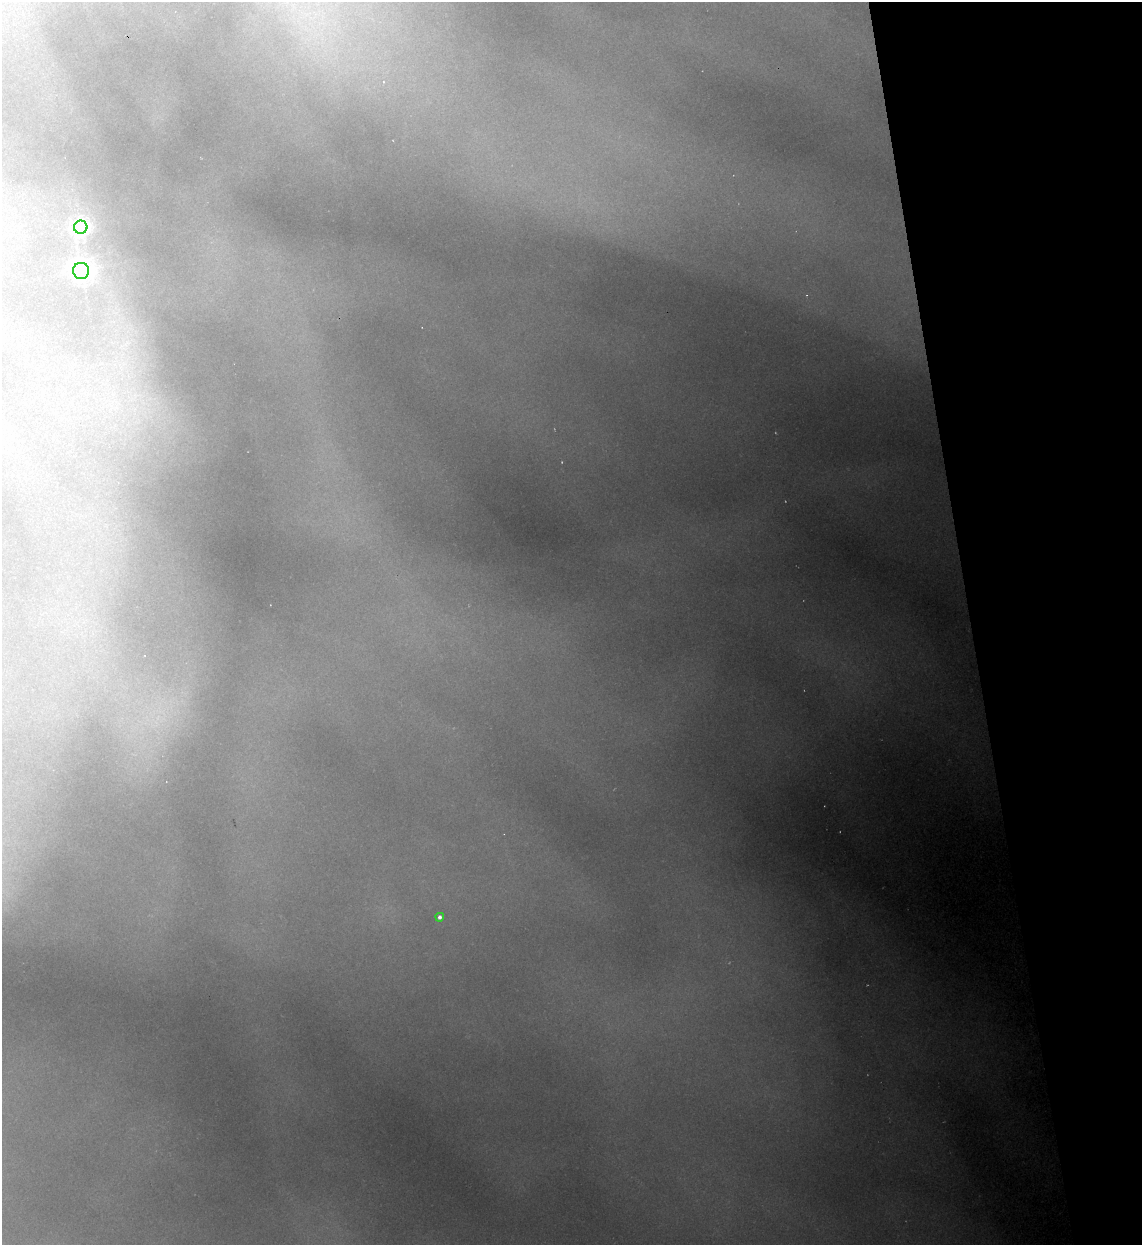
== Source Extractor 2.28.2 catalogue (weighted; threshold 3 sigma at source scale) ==
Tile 12 of 4 x 4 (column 4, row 3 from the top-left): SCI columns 3673-4812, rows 1244-2486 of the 4945 x 4971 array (HDU 1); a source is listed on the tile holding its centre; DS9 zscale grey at full resolution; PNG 1144 x 1247 px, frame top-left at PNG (2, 2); each listed source drawn as its Kron ellipse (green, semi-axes under 4 px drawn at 4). Shown black and unused: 15% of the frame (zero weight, under 2 of 3 exposures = <1% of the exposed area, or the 3 px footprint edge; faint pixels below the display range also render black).
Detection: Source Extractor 2.28.2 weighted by HDU 2 'WHT'; one run over the whole footprint, this tile lists its part. Background 1.82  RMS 0.026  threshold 0.119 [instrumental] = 3 sigma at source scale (4.5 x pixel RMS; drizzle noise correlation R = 1.50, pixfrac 1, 0.05/0.05 arcsec/px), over >= 5 px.
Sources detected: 4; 1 too faint to see at this stretch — neither listed nor drawn; the other 3 listed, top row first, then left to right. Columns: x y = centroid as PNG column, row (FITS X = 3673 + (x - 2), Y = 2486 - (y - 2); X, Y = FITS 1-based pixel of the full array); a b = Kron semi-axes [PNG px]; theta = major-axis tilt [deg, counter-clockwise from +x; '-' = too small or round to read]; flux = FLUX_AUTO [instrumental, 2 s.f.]
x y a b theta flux
81 227 7 6 - 980
81 271 8 8 - 1800
440 917 4 4 - 10